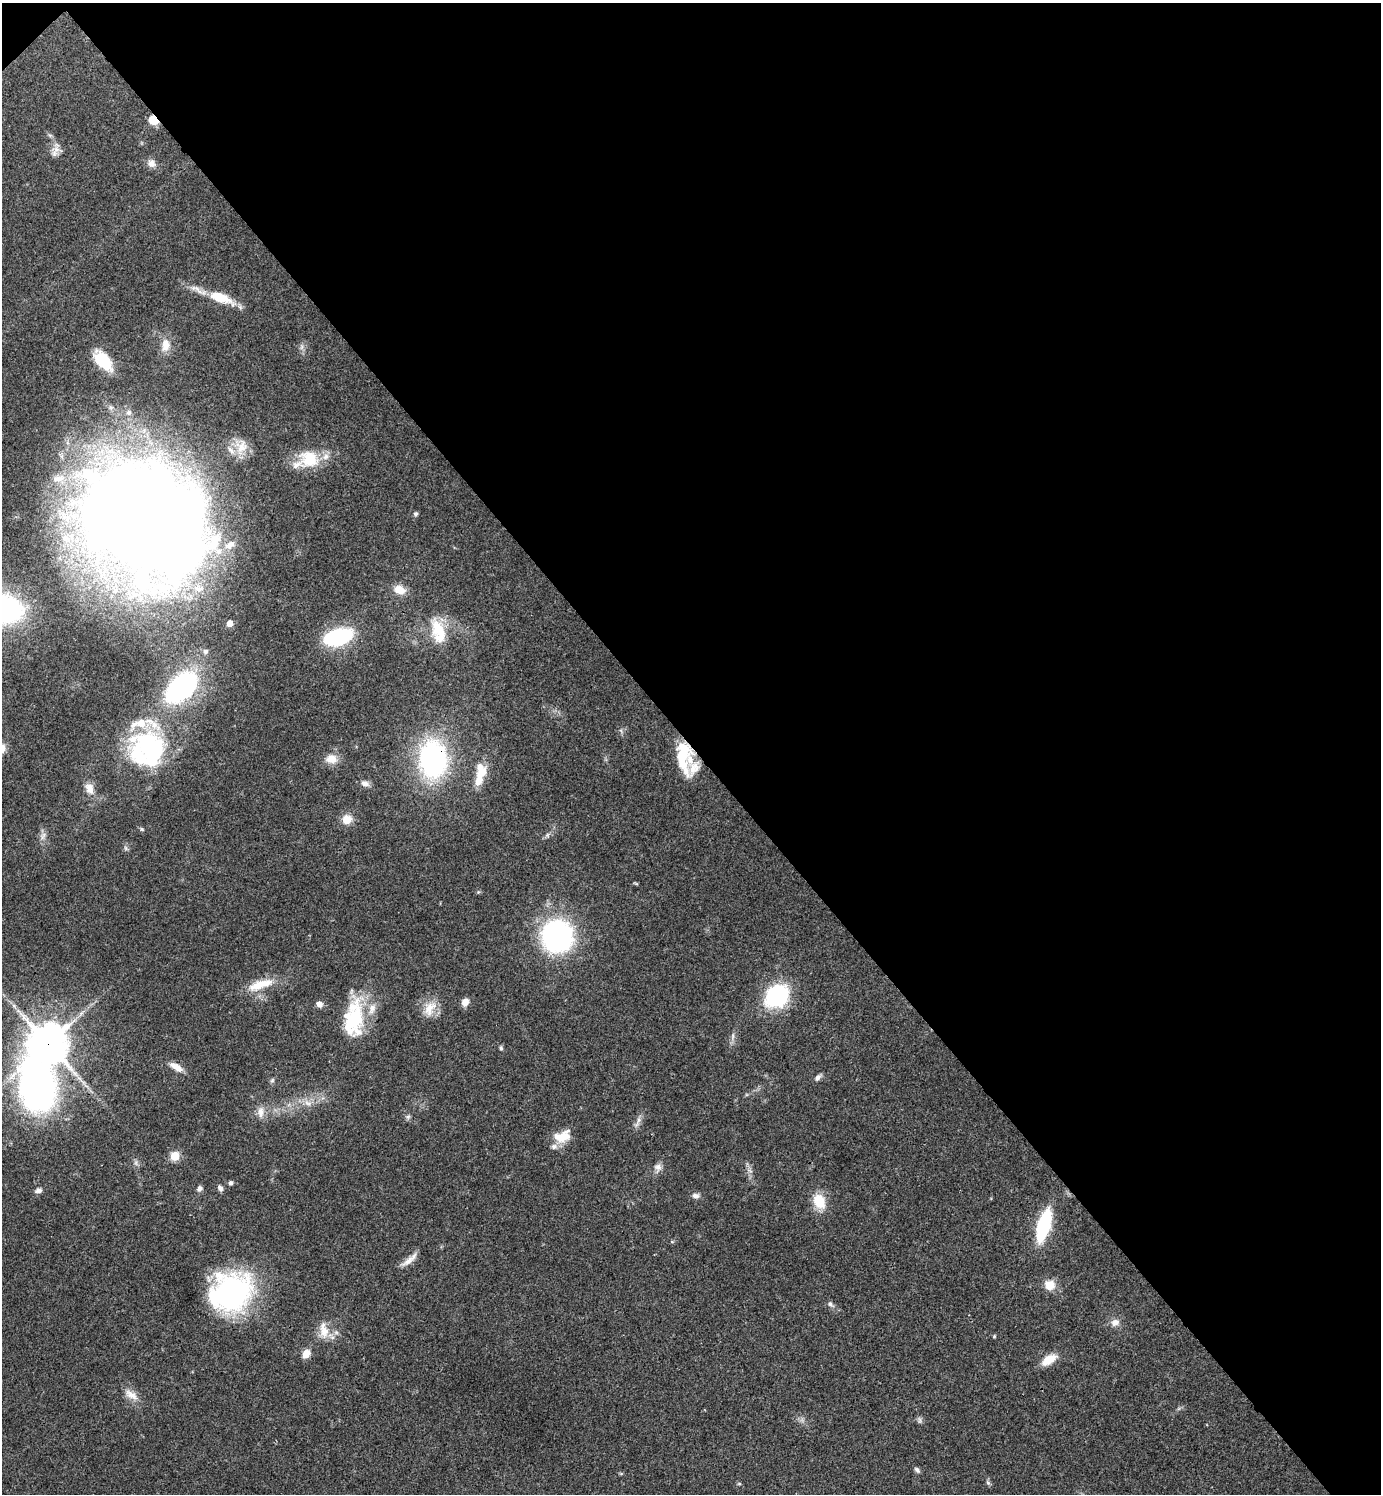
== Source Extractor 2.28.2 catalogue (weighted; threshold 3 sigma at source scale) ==
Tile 3 of 4 x 4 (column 3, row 1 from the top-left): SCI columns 3060-4438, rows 4481-5972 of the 5977 x 5979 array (HDU 1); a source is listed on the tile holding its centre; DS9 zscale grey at full resolution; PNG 1383 x 1496 px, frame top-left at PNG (2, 3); no overlay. Shown black and unused: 50% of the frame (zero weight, under 3 of 4 exposures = <1% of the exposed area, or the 3 px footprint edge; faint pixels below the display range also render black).
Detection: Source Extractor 2.28.2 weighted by HDU 2 'WHT'; one run over the whole footprint, this tile lists its part. Background 0.044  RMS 0.0048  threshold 0.0217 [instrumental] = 3 sigma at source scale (4.5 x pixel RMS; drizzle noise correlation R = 1.50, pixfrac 1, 0.05/0.05 arcsec/px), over >= 5 px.
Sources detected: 91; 2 too faint to see at this stretch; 3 inside a brighter object's white glare — not listed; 17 inside a brighter listed object's ellipse — not listed separately; the other 69 listed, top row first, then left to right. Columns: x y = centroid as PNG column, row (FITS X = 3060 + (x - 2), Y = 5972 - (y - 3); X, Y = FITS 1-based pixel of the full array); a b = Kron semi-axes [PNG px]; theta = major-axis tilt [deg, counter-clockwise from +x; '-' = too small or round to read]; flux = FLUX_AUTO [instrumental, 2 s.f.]
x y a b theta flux
154 120 9 6 -25 9.6
56 149 18 9 83 3.7
151 163 11 10 - 2.9
220 297 32 11 -20 14
166 345 16 11 86 5.7
103 361 28 14 -50 15
241 447 23 18 76 8.7
310 459 26 21 -14 18
416 514 6 5 - 0.9
147 522 127 97 -43 1100
399 590 14 10 -19 6
2 609 27 18 -4 140
230 623 5 4 - 5.3
438 631 34 16 -74 15
338 637 19 10 16 72
205 651 6 6 - 1.3
182 687 40 24 45 70
148 747 45 37 -27 59
331 759 13 11 -5 6.1
433 759 33 24 -89 92
690 760 28 15 -90 11
482 771 20 13 -84 9
365 783 12 7 -14 2.3
89 789 15 10 -68 4.7
347 819 10 9 - 6.2
142 829 6 5 - 0.66
43 836 12 6 71 2.1
126 848 7 4 -88 0.94
557 936 20 20 - 130
260 984 36 11 18 11
777 996 19 15 39 56
465 1002 8 7 - 3.8
319 1004 7 6 - 2.7
429 1009 23 14 63 7.8
354 1019 42 21 84 36
733 1036 9 4 82 1.3
48 1044 12 12 - 1300
501 1048 6 5 - 0.83
176 1067 18 8 -32 4.6
818 1078 10 6 46 1.7
272 1080 7 5 67 0.92
37 1086 66 42 -86 190
307 1103 11 6 -37 2.7
261 1112 16 8 90 3.7
408 1117 6 6 - 1
638 1122 19 4 67 2.2
562 1136 25 13 32 8
175 1156 5 5 - 21
658 1167 11 10 - 2.6
231 1183 6 5 - 1.1
199 1188 7 6 - 1.5
220 1188 7 5 -64 1.8
39 1190 8 6 17 2
696 1196 10 7 -9 2.1
819 1201 17 13 -66 11
1044 1226 28 10 74 40
409 1261 23 7 38 4
1050 1285 13 12 - 6.1
231 1293 43 37 21 99
830 1304 9 6 -55 1.4
1115 1323 10 9 - 3.2
324 1330 24 12 -82 7.5
994 1336 4 4 - 0.48
306 1354 11 8 56 4.4
1049 1360 19 10 32 7.4
131 1395 21 10 -32 5
917 1470 8 5 -45 1.2
988 1483 6 5 - 0.9
739 1484 6 3 18 0.5
Overlapping masked pixels (flux is a lower limit): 5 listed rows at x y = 154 120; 147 522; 433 759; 48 1044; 37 1086
Isophote crosses this tile's border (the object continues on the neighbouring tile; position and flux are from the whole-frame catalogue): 1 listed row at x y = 2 609